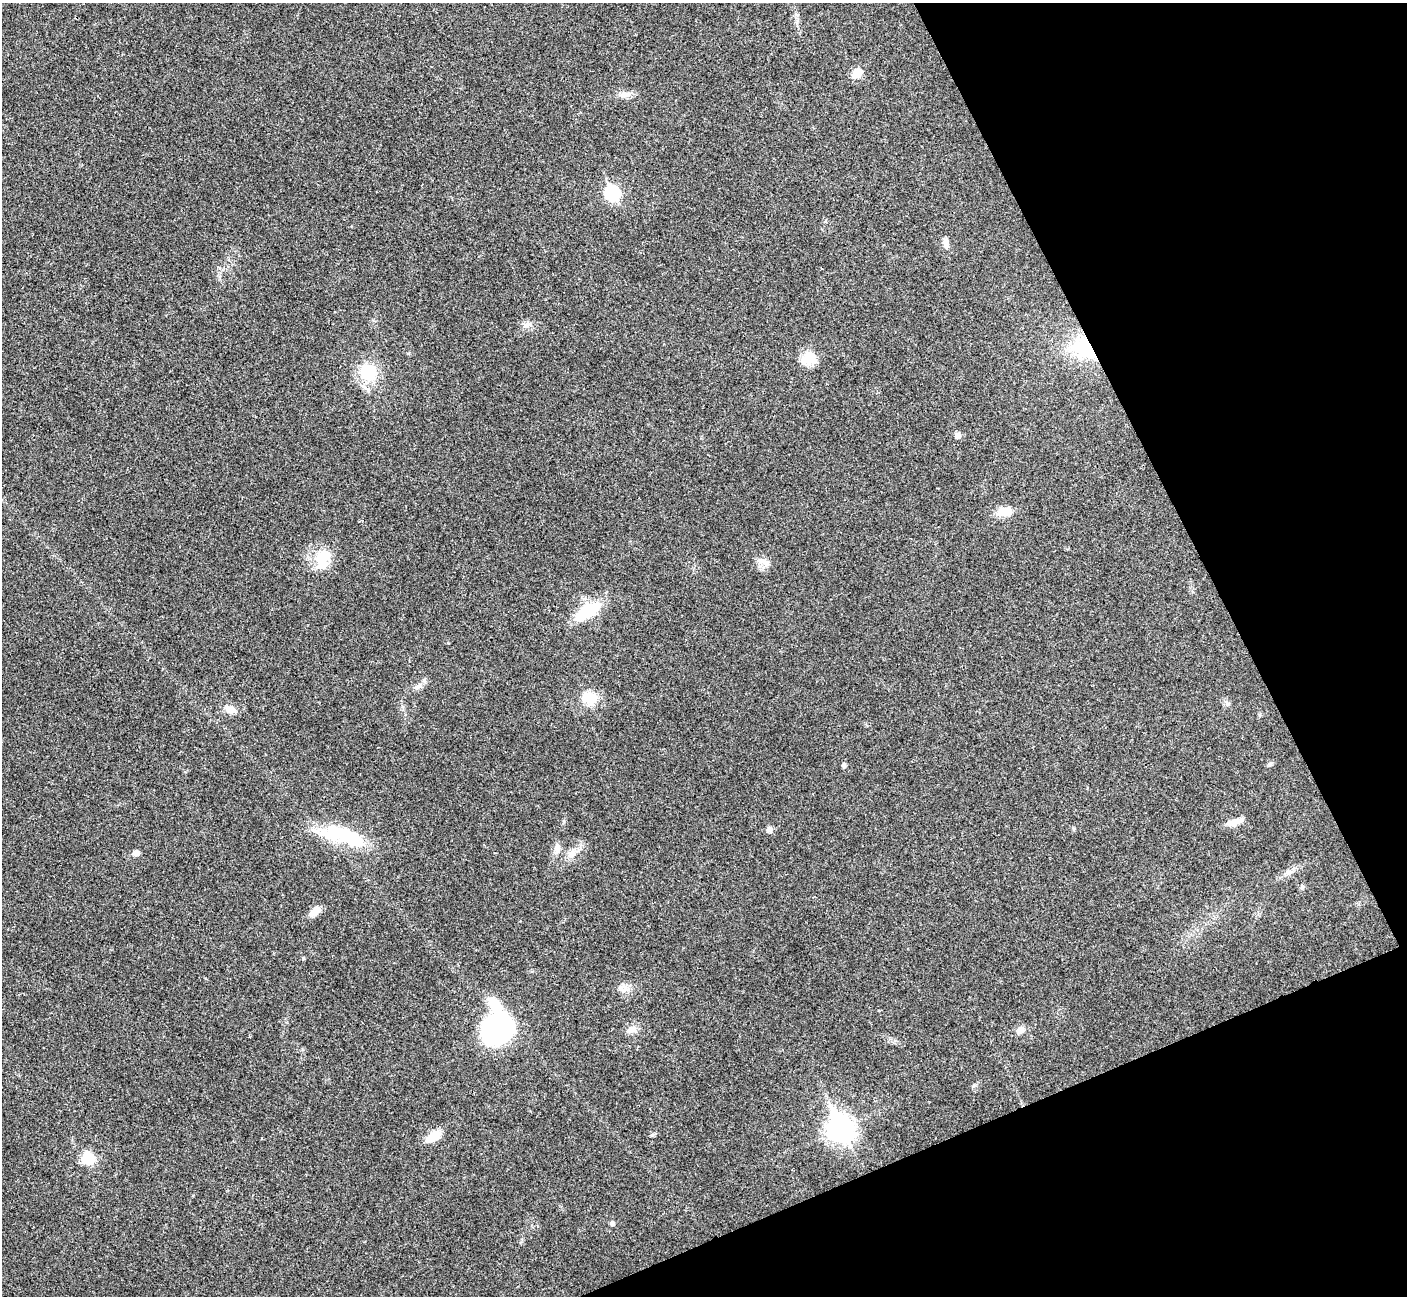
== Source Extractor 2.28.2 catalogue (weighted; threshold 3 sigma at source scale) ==
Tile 12 of 4 x 4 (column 4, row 3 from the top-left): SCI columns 4221-5625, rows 1460-2753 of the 5634 x 5628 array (HDU 1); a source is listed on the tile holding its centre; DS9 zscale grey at full resolution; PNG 1409 x 1298 px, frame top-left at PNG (2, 3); no overlay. Shown black and unused: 21% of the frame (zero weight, under 3 of 4 exposures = <1% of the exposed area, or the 3 px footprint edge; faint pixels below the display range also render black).
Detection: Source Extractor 2.28.2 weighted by HDU 2 'WHT'; one run over the whole footprint, this tile lists its part. Background 0.0215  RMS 0.0053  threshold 0.0237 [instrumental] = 3 sigma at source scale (4.5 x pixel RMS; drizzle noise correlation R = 1.50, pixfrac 1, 0.05/0.05 arcsec/px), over >= 5 px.
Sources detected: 39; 2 inside a brighter object's white glare — not listed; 1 inside a brighter listed object's ellipse — not listed separately; the other 36 listed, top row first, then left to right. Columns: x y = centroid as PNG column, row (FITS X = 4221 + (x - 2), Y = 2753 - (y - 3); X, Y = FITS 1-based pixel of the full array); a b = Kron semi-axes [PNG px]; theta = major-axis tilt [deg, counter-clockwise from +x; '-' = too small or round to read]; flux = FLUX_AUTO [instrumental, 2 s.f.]
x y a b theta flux
857 73 13 9 39 5.8
626 94 16 6 -3 3.2
612 193 8 7 - 75
946 242 11 7 -84 2.4
526 325 12 7 23 2.4
1084 348 35 23 -32 28
809 358 20 14 12 8.8
368 373 17 14 -63 21
958 435 6 5 - 2.9
1005 511 18 11 8 6.8
323 558 24 18 80 15
765 562 17 8 -25 3.9
588 611 33 14 32 20
418 687 12 5 33 2
590 698 21 16 -2 11
230 710 16 9 -16 4.3
1260 715 5 5 - 0.7
1270 764 7 5 45 0.93
843 765 5 4 - 1.6
1234 822 21 7 18 4.7
769 829 8 7 - 1.9
338 833 56 20 -11 31
557 849 15 7 88 3
136 853 8 6 4 2.3
572 853 14 8 32 4.1
1288 872 8 6 19 1.8
1302 887 6 5 - 1
315 911 16 8 43 4.9
624 988 14 11 86 3.9
632 1029 13 10 12 3.6
498 1030 30 26 56 88
1021 1030 9 8 - 2.3
840 1128 11 9 -66 440
433 1136 23 10 32 7
88 1158 12 11 - 12
612 1223 6 6 - 1.2
Overlapping masked pixels (flux is a lower limit): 1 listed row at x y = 1084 348
Unlisted compact peaks at least as high as the median listed source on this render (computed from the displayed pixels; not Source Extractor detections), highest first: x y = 303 958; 652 1135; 974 1085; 1074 828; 1227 704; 219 268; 797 15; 895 1041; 193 1195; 564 821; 205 978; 302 1049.